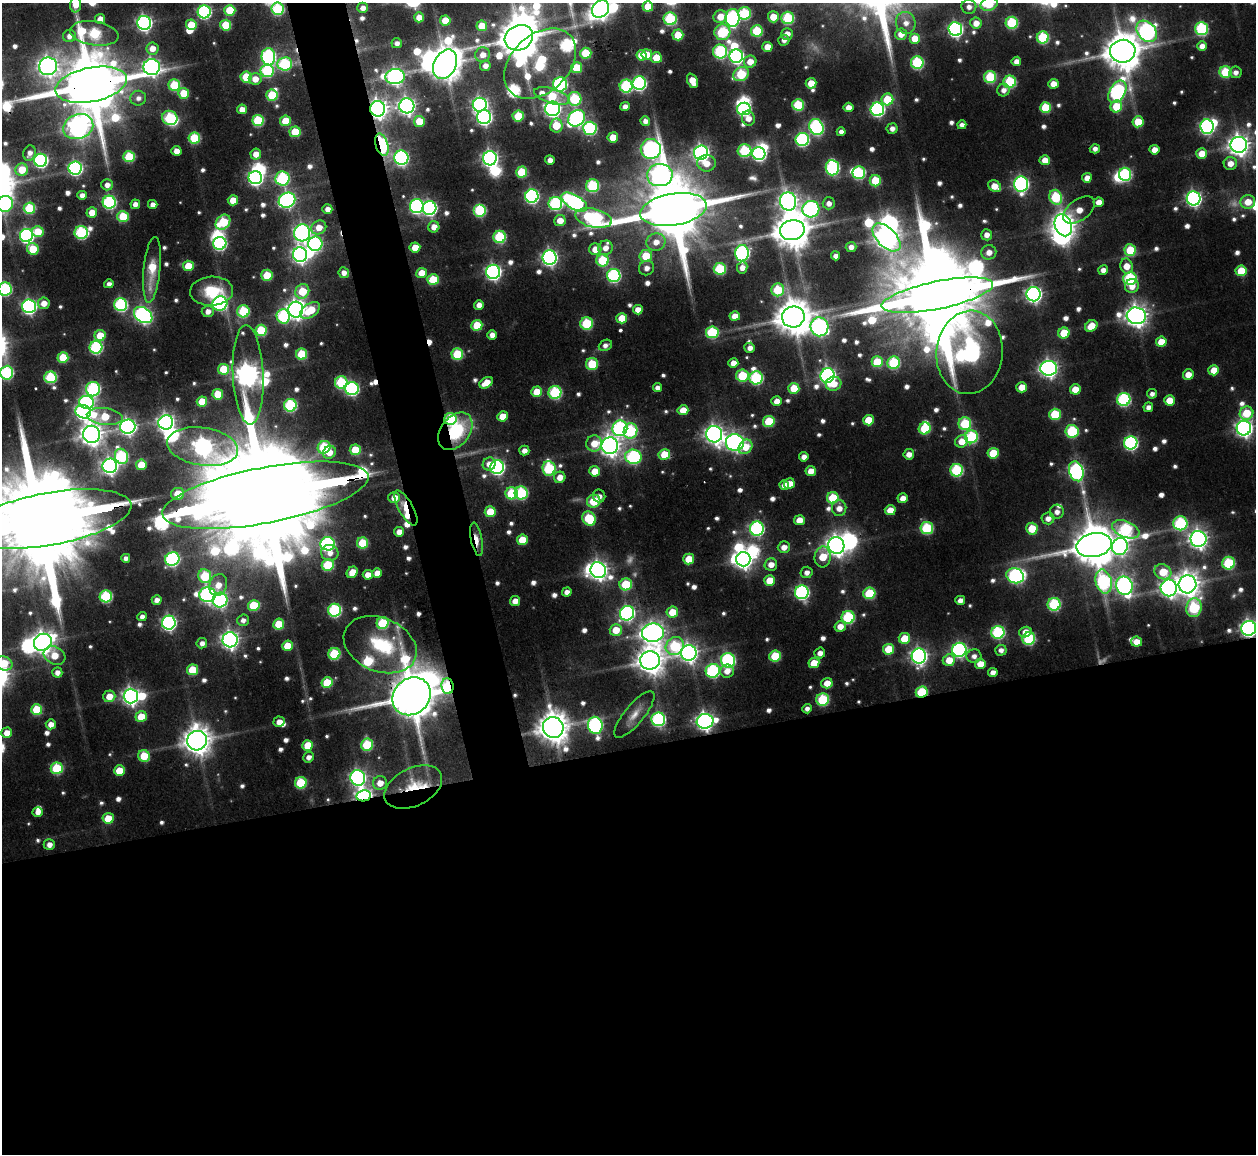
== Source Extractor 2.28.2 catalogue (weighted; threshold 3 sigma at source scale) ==
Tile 15 of 4 x 4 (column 3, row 4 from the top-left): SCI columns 2509-3762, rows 140-1291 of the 5023 x 5003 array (HDU 1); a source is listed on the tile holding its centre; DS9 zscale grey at full resolution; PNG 1258 x 1156 px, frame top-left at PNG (2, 3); each listed source drawn as its Kron ellipse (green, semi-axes under 4 px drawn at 4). Shown black and unused: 38% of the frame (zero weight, under 2 of 3 exposures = <1% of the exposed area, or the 3 px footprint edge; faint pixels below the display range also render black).
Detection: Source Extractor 2.28.2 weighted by HDU 2 'WHT'; one run over the whole footprint, this tile lists its part. Background 0.115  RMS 0.0093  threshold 0.0418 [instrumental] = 3 sigma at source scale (4.5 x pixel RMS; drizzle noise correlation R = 1.50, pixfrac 1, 0.05/0.05 arcsec/px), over >= 5 px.
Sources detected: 766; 8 too faint to see at this stretch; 33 inside a brighter object's white glare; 3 cosmic-ray / hot-pixel residue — neither listed nor drawn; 11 inside a brighter listed object's ellipse — not listed separately; of the other 711, all 500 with FLUX_AUTO >= 5.58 (the completeness limit of this list) listed and drawn (211 fainter detections not listed), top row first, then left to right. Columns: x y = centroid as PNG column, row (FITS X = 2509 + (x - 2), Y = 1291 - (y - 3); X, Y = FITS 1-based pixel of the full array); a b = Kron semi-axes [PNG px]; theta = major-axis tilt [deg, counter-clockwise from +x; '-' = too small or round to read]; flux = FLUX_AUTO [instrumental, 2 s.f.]
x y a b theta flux
989 4 9 6 21 28
76 5 7 5 88 13
648 6 5 5 - 32
969 7 7 7 - 6.8
363 8 5 5 - 7.4
278 9 6 6 - 110
601 9 9 8 - 610
230 10 5 5 - 41
204 12 6 6 - 190
745 13 6 6 - 91
419 17 5 5 - 12
720 17 7 6 - 18
773 17 5 5 - 22
733 18 9 7 -88 220
788 18 6 6 - 99
100 19 5 5 - 10
670 19 6 6 - 100
445 20 5 5 - 24
144 23 7 7 - 340
906 23 11 10 - 11
976 23 5 5 - 12
1012 23 6 6 - 92
191 25 5 5 - 29
226 25 5 5 - 48
482 26 5 5 - 30
1201 28 6 6 - 120
955 29 7 7 - 290
757 31 6 6 - 61
1147 31 12 9 -47 390
722 32 8 7 - 91
94 33 24 12 -9 130
787 34 6 6 - 10
901 34 6 6 - 12
678 35 5 5 - 36
69 36 6 6 - 7.6
1043 37 6 6 - 94
519 38 14 12 28 4000
915 38 5 5 - 19
784 40 5 5 - 6.2
397 43 5 5 - 5.6
1202 46 5 5 - 9.6
767 47 5 5 - 18
152 48 6 6 - 12
720 51 7 7 - 140
1123 51 13 11 8 3000
586 53 5 5 - 51
483 55 7 7 - 11
641 55 5 5 - 24
647 55 5 5 - 24
736 56 7 6 - 260
268 57 8 7 - 210
656 58 6 5 - 30
1016 61 5 4 - 9
750 62 6 6 - 16
540 63 41 28 43 170
917 63 6 6 - 110
285 64 7 6 - 120
445 64 15 11 63 2400
48 66 9 8 - 570
485 66 5 5 - 7.9
152 67 8 8 - 470
577 68 5 5 - 47
267 71 7 6 - 110
1225 72 6 6 - 55
1235 72 6 5 - 6.8
741 74 8 6 32 71
246 77 5 5 - 44
395 77 9 7 3 420
990 77 6 6 - 85
255 79 6 6 - 13
692 81 8 5 -67 19
1010 82 6 6 - 97
639 83 7 6 - 210
811 83 5 5 - 22
560 84 7 7 - 200
1053 84 5 5 - 14
91 85 36 17 11 12000
174 85 6 6 - 66
626 86 6 6 - 130
1003 90 6 6 - 7.6
1117 92 12 8 59 270
184 93 5 5 - 37
272 95 6 5 - 61
552 96 18 7 -16 55
138 98 8 7 - 6.7
575 99 7 6 - 92
887 99 6 5 - 45
480 105 7 7 - 370
798 105 6 5 - 71
407 106 7 7 - 510
625 106 5 4 - 6.5
1116 106 6 5 - 35
848 107 5 5 - 12
1045 108 5 5 - 53
242 109 5 4 - 12
378 109 8 7 - 760
552 109 7 7 - 420
744 109 7 6 - 160
877 109 7 6 - 230
518 116 5 5 - 48
484 117 7 7 - 300
170 118 8 7 - 110
576 118 9 7 39 310
748 118 7 6 - 10
258 120 6 5 - 84
285 121 5 5 - 35
419 121 5 5 - 28
645 121 5 4 - 6.6
1138 122 5 5 - 31
962 125 4 4 - 5.9
556 126 7 6 - 36
78 127 15 12 20 830
816 127 8 7 - 230
1207 127 7 6 - 260
590 128 7 6 - 150
892 128 5 5 - 6.6
295 132 5 5 - 43
841 132 4 4 - 6.4
613 137 5 5 - 23
194 138 6 5 - 65
802 139 6 6 - 180
382 145 11 6 -73 190
1239 145 8 8 - 880
651 149 10 10 - 390
1095 149 5 4 - 5.6
744 150 7 6 - 94
1154 150 5 5 - 12
176 151 5 5 - 11
30 153 8 6 74 6.9
701 153 7 7 - 450
1202 153 5 5 - 19
256 154 5 5 - 13
759 154 6 6 - 200
129 157 6 5 - 65
401 158 7 7 - 270
490 158 7 7 - 430
41 160 6 6 - 230
550 160 5 4 - 7.6
1045 160 5 5 - 16
707 163 9 8 - 13
1230 163 6 6 - 12
75 168 6 6 - 230
832 168 8 6 -87 200
22 170 6 6 - 24
522 172 5 5 - 56
859 173 6 6 - 120
1125 174 6 6 - 130
660 175 13 11 3 560
255 178 7 6 - 270
283 178 7 7 - 130
1087 178 5 5 - 10
875 181 5 5 - 45
1021 184 7 7 - 300
107 185 6 5 - 8.1
593 186 6 6 - 100
995 186 7 5 -32 18
82 195 4 4 - 7.7
532 196 7 6 - 240
1056 197 7 6 - 86
1194 198 7 7 - 330
233 200 5 5 - 21
287 200 8 7 - 320
788 201 9 8 - 560
109 202 6 6 - 180
574 202 14 7 -31 350
1098 202 5 4 - 11
1248 202 7 6 - 19
555 203 7 6 - 160
829 203 6 6 - 7.3
5 204 8 8 - 170
135 204 5 4 - 7.8
153 204 5 4 - 8.2
417 206 7 7 - 230
29 208 6 5 - 69
429 208 7 7 - 250
327 209 5 5 - 8.5
673 209 33 16 9 15000
811 209 8 8 - 300
480 210 6 6 - 110
1079 210 18 10 37 18
92 212 5 5 - 17
123 216 6 5 - 52
594 218 19 9 -13 220
560 220 6 5 - 17
223 222 8 6 47 75
1063 225 11 8 -67 1000
319 227 8 6 33 16
434 227 5 5 - 13
792 230 12 10 10 3100
38 232 6 5 - 27
81 232 7 6 - 130
302 233 8 8 - 360
987 235 5 5 - 8.8
26 236 6 6 - 260
500 237 6 6 - 99
886 237 17 9 -45 1200
656 242 9 8 - 13
220 243 6 6 - 170
315 244 7 7 - 180
415 247 5 5 - 19
851 247 5 5 - 7.4
605 248 7 7 - 11
33 249 6 5 - 35
595 249 6 6 - 15
1130 250 6 5 - 48
989 252 7 7 - 11
742 253 8 7 - 260
300 255 7 7 - 430
646 256 6 6 - 36
835 256 4 4 - 7.1
550 258 7 7 - 360
602 260 6 6 - 69
188 266 5 5 - 28
1126 266 7 6 - 18
647 268 8 7 - 7.6
742 268 6 5 - 8.1
720 269 6 6 - 76
152 270 33 8 84 36
1103 270 5 4 - 8.3
1241 271 5 5 - 39
493 272 7 7 - 340
344 273 5 5 - 7.7
422 273 5 5 - 20
267 275 6 5 - 39
614 275 6 6 - 180
1130 278 6 6 - 130
433 279 6 5 - 43
109 284 5 4 - 5.8
1132 286 7 6 - 11
5 289 6 6 - 140
778 290 6 6 - 55
212 291 21 14 3 47
302 291 7 6 - 44
1033 294 7 7 - 410
937 295 57 14 12 26000
44 303 6 5 - 12
220 303 7 7 - 180
121 305 6 6 - 160
479 305 5 4 - 9.5
29 306 7 7 - 310
296 310 8 7 - 640
310 310 11 6 34 35
638 310 5 5 - 12
208 311 6 5 - 8.1
243 311 6 6 - 91
143 315 10 7 -34 380
283 316 7 6 - 120
735 316 5 5 - 13
1136 316 9 8 - 920
793 317 11 10 - 2800
622 318 5 5 - 30
587 323 6 6 - 73
477 325 5 5 - 42
1091 326 6 5 - 21
819 327 9 9 - 360
261 330 5 5 - 67
712 332 6 6 - 91
1064 333 5 5 - 36
100 335 5 5 - 30
492 335 5 4 - 9.1
1161 342 5 5 - 22
605 345 7 5 23 6.3
96 347 6 6 - 150
750 348 5 5 - 7.6
969 352 42 33 84 620
302 354 5 5 - 57
457 354 6 5 - 69
63 357 5 5 - 43
877 362 5 5 - 46
733 363 5 5 - 12
894 363 6 6 - 94
592 364 6 6 - 47
1049 368 8 7 - 490
223 369 5 5 - 48
1214 370 5 5 - 21
7 373 7 6 - 150
1188 374 5 5 - 14
248 375 50 15 -87 1100
742 376 6 6 - 58
828 376 7 7 - 360
50 377 6 6 - 100
756 378 7 6 - 130
341 382 6 6 - 100
486 383 7 5 33 19
834 384 8 7 - 16
1022 387 5 5 - 18
657 388 4 4 - 6.7
794 388 5 5 - 33
93 389 7 7 - 180
352 389 6 6 - 190
1075 389 5 5 - 21
537 392 5 5 - 30
555 392 6 6 - 120
218 394 5 5 - 33
1152 394 5 4 - 5.7
1124 399 7 6 - 160
1169 400 5 5 - 23
777 401 5 5 - 12
86 402 7 6 - 190
202 402 5 5 - 33
290 405 6 6 - 130
1148 407 5 5 - 6.5
683 410 5 5 - 17
83 412 8 6 -18 320
1246 413 7 6 - 37
1055 414 6 5 - 58
105 416 18 8 -6 39
503 416 5 5 - 23
450 419 6 6 - 89
868 420 5 5 - 29
769 421 6 5 - 54
166 422 7 7 - 470
965 424 6 6 - 78
128 426 7 7 - 420
620 428 8 7 - 210
925 428 6 5 - 62
1244 428 7 7 - 500
455 431 21 14 52 79
631 431 8 6 71 120
1072 431 6 6 - 90
91 434 8 8 - 1000
714 434 8 8 - 590
971 437 6 6 - 110
962 441 6 6 - 18
594 443 8 8 - 23
735 443 9 8 - 410
1131 443 6 6 - 220
203 446 36 19 -8 600
610 446 8 8 - 810
324 447 7 6 - 90
745 447 8 6 51 21
355 450 5 5 - 42
524 451 5 5 - 7.3
329 452 7 6 - 13
993 453 5 5 - 41
664 454 6 5 - 31
909 454 5 5 - 9.4
121 456 8 6 -64 130
633 457 8 7 - 190
804 457 5 4 - 8.1
489 464 7 6 - 9.7
141 465 5 5 - 28
110 466 7 7 - 430
497 467 7 7 - 280
549 468 7 6 - 120
957 470 6 6 - 120
594 471 5 5 - 21
811 471 5 5 - 12
1076 471 10 7 -72 290
560 477 6 5 - 13
789 484 5 5 - 14
784 485 5 4 - 10
511 493 6 6 - 69
521 493 6 6 - 110
178 494 6 6 - 24
265 495 105 28 11 58000
599 496 6 6 - 5.9
394 498 6 5 - 16
833 498 6 5 - 54
903 498 5 5 - 10
594 501 7 6 - 39
406 508 19 7 -61 20
839 508 8 7 - 11
890 510 5 5 - 18
490 512 5 5 - 34
1057 512 7 7 - 7.1
1048 518 6 6 - 8.9
49 519 83 26 10 42000
589 519 7 6 - 65
799 520 5 5 - 15
1180 523 7 7 - 140
927 528 6 6 - 95
757 529 7 7 - 220
1032 529 6 6 - 28
1126 529 14 8 -21 130
399 532 5 5 - 11
477 539 17 5 -79 13
1198 539 8 8 - 600
522 540 5 5 - 30
362 543 5 5 - 56
328 544 7 6 - 190
836 545 8 8 - 830
1094 545 18 11 12 4900
1120 546 8 8 - 370
784 547 6 6 - 11
330 553 9 8 - 9.4
823 557 10 8 84 31
126 558 4 4 - 6.2
172 559 7 6 - 220
689 559 5 5 - 26
743 559 7 7 - 560
1228 563 6 6 - 89
771 564 6 6 - 11
328 565 6 6 - 70
598 570 8 7 - 620
352 572 6 5 - 18
807 572 6 6 - 7.1
1163 572 9 7 -27 33
377 573 5 5 - 12
368 575 5 5 - 13
205 576 7 6 - 79
1015 576 9 7 -23 220
769 580 5 5 - 24
1104 582 12 8 -77 170
626 584 6 6 - 60
1187 584 9 9 - 1300
218 585 11 8 74 16
1124 586 9 8 - 450
1169 588 8 8 - 520
567 592 5 4 - 7.4
802 592 7 7 - 240
869 593 6 5 - 68
208 595 8 7 - 290
106 596 6 6 - 110
157 600 5 4 - 7.7
220 600 7 7 - 260
960 600 5 4 - 8
515 601 5 5 - 11
1054 604 6 6 - 110
254 605 6 5 - 55
1194 608 9 7 82 100
335 610 6 6 - 150
672 612 6 5 - 27
627 613 7 7 - 290
142 617 5 4 - 6.2
848 617 6 6 - 120
243 620 6 5 - 6.3
169 623 7 7 - 290
383 623 6 6 - 84
279 624 5 5 - 38
840 626 6 5 - 12
1249 628 7 7 - 440
616 630 6 6 - 24
998 632 6 6 - 140
1025 632 6 5 - 12
653 633 11 9 8 810
904 638 6 5 - 31
1029 639 6 6 - 110
230 640 7 7 - 490
43 642 9 8 - 910
1136 642 5 5 - 14
202 643 5 5 - 6.7
380 645 38 26 -23 77
287 646 5 5 - 27
675 646 9 8 - 94
888 649 5 5 - 35
959 650 7 7 - 250
1001 650 5 5 - 6.3
689 653 8 8 - 560
820 653 5 5 - 8.1
334 654 6 5 - 85
55 655 11 8 -28 22
775 656 6 5 - 52
919 656 7 7 - 440
974 656 7 7 - 7.1
650 660 10 9 - 1600
728 660 7 7 - 200
949 660 6 5 - 21
4 663 9 7 -20 35
814 663 5 5 - 25
980 664 5 5 - 17
192 670 5 5 - 44
713 671 7 6 - 170
727 671 7 6 - 11
57 672 5 5 - 7.7
993 672 5 4 - 7.5
327 683 5 5 - 50
827 683 5 5 - 16
447 686 8 6 -84 95
922 692 6 5 - 72
109 696 6 6 - 17
131 696 7 7 - 480
411 696 20 17 44 6000
823 699 6 6 - 90
37 709 5 5 - 51
807 709 5 4 - 5.7
634 714 29 9 50 15
141 717 6 5 - 26
658 719 7 7 - 190
705 721 8 7 - 530
279 722 5 5 - 11
51 724 5 5 - 11
595 725 8 7 - 250
553 727 10 10 - 2000
7 733 5 5 - 14
197 741 10 9 - 1600
308 745 5 5 - 34
367 745 6 6 - 72
144 756 6 5 - 33
308 757 5 5 - 7
57 768 6 6 - 85
119 771 5 5 - 29
358 778 8 7 - 360
301 783 6 5 - 71
380 783 7 7 - 14
413 787 31 19 26 42
364 796 7 5 10 400
38 812 5 4 - 8.9
108 818 5 5 - 30
49 844 5 5 - 9.1
Overlapping masked pixels (flux is a lower limit): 19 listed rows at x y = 1123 51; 285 64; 91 85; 378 109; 382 145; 937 295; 450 419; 455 431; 265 495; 406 508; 49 519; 477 539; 1249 628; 447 686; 922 692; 411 696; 705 721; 413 787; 364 796
Isophote crosses this tile's border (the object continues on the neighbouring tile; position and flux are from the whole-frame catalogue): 12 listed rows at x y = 989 4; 76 5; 648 6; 278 9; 601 9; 91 85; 5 204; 5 289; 7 373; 49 519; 1249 628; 4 663